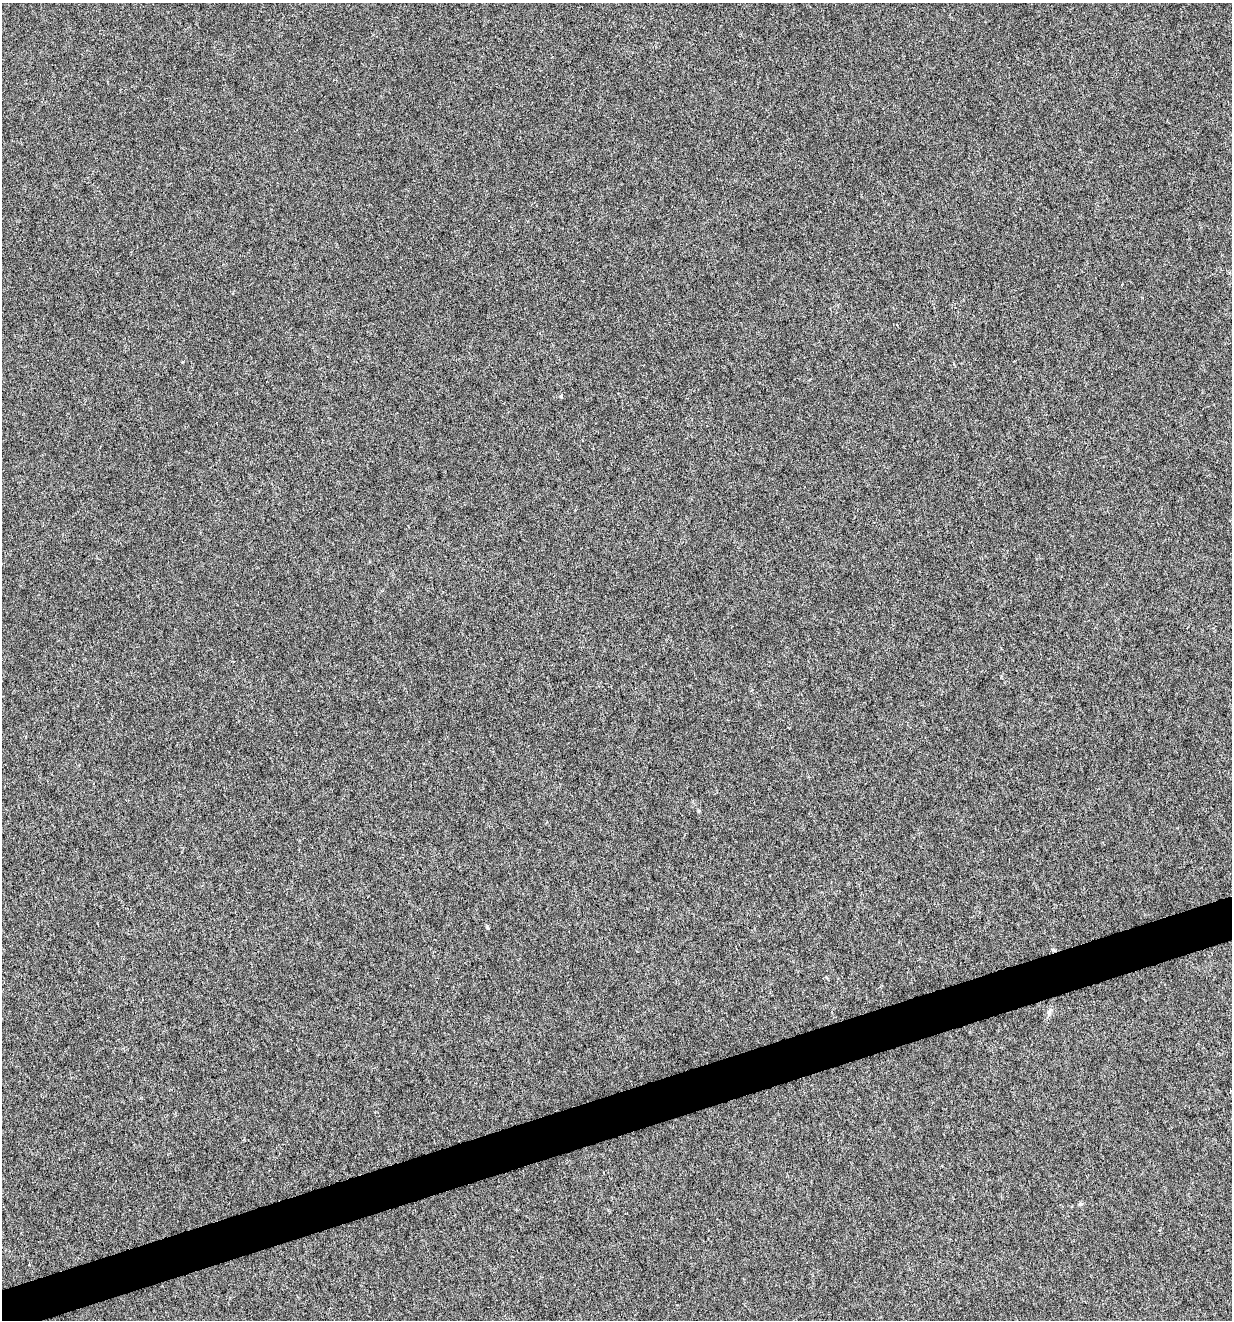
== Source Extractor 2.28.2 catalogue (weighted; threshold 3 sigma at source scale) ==
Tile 7 of 4 x 4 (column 3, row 2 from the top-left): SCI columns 2568-3797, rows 2635-3952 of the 5081 x 5270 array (HDU 1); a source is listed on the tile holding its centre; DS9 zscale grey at full resolution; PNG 1234 x 1322 px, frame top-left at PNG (2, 3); no overlay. Shown black and unused: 3% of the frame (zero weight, under 4 of 8 exposures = <1% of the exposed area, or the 3 px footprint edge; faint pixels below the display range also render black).
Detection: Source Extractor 2.28.2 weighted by HDU 2 'WHT'; one run over the whole footprint, this tile lists its part. Background 0.00105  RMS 0.0014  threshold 0.00554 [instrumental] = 3 sigma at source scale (4.09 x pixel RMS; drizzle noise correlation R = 1.36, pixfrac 0.8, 0.0396/0.0396 arcsec/px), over >= 5 px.
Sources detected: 3; all 3 listed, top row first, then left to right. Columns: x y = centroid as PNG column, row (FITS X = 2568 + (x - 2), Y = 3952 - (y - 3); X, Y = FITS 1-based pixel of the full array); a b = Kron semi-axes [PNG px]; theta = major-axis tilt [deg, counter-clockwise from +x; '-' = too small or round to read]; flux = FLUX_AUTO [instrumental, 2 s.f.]
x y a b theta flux
561 396 5 4 - 0.16
1050 1011 7 4 46 0.28
1080 1204 7 4 26 0.21